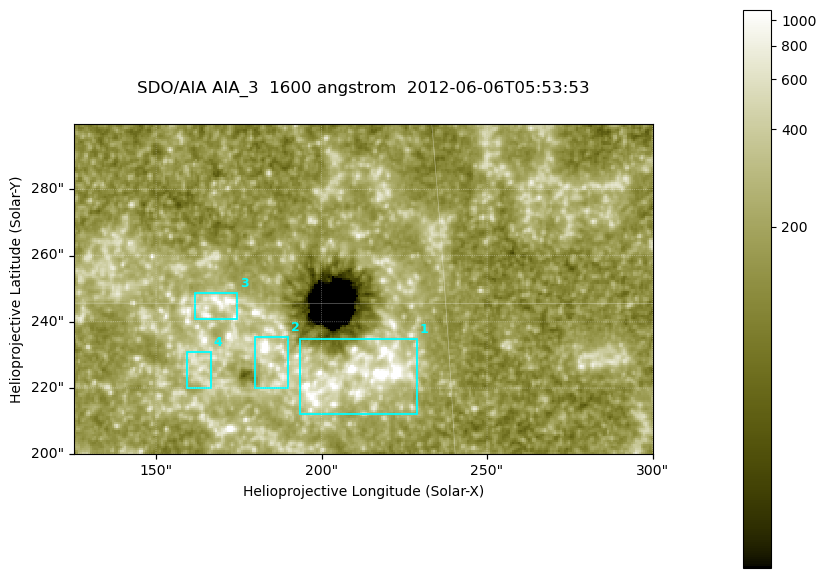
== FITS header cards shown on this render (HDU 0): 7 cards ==
TELESCOP= 'SDO/AIA '
INSTRUME= 'AIA_3   '
WAVELNTH=                 1600
WAVEUNIT= 'angstrom'
DATE-OBS= '2012-06-06T05:53:53.12'
CTYPE1  = 'HPLN-TAN'
CTYPE2  = 'HPLT-TAN'

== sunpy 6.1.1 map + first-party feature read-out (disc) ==
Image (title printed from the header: SDO/AIA AIA_3  1600 angstrom  2012-06-06T05:53:53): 287 x 164 px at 0.609 arcsec/px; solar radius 946 arcsec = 1552 px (partial field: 0.6% of the solar disc is inside the frame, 100% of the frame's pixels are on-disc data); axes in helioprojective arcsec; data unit not stated in the header (colour bar unlabelled)
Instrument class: DISC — disc imager (sunpy class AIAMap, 1600 A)
Bright regions (active regions / flare kernels): reference = the on-disc median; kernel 3 px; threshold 5 sigma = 323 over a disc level ~181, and >= 1.15x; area >= 47 px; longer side >= 3 px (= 1.8 arcsec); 4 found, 4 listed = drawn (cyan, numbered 1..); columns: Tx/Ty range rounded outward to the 2 arcsec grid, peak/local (2 s.f.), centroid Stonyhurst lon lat
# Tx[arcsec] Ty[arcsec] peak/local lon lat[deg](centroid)
1 192..230 212..236 17 +13 +14
2 180..190 220..236 11 +12 +14
3 160..176 240..250 5.6 +11 +15
4 158..168 220..232 3.7 +10 +14